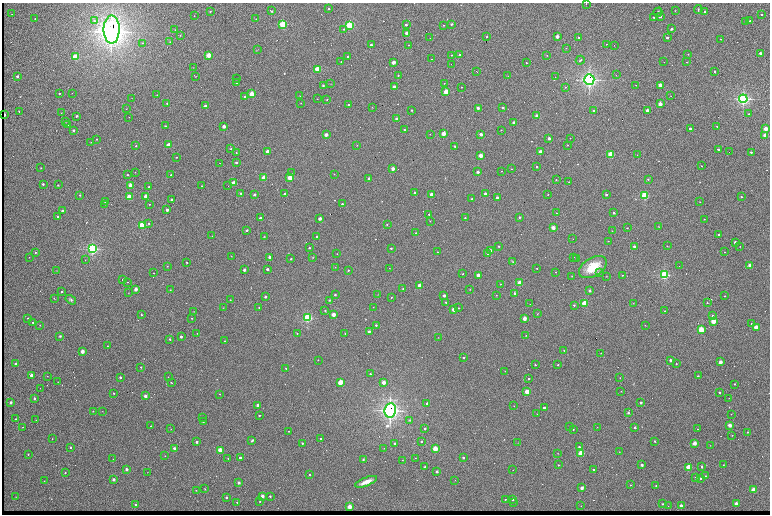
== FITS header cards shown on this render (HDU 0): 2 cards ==
NAXIS1  =                 1536 /fastest changing axis
NAXIS2  =                 1024 /next to fastest changing axis

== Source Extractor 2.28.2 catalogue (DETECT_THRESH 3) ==
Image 1536 x 1024 px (HDU 0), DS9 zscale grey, zoomed out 1/2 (1 PNG px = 2 x 2 image px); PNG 772 x 516 px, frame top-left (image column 1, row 1023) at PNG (2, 3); each listed source drawn as its Kron ellipse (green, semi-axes under 4 px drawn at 4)
Background 753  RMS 29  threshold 88.4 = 3 sigma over >= 5 px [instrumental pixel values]
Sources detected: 566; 95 cannot appear on this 1/2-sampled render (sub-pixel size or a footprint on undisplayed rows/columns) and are neither listed nor drawn; the other 471 listed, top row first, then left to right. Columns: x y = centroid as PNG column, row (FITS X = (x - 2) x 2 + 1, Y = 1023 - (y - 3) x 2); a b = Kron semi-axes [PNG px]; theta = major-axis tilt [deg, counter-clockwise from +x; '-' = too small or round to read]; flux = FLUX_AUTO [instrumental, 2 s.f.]
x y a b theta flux
586 4 2 1 - 7.4e+03
329 9 2 2 - 1.1e+04
698 10 4 2 - 5.4e+03
210 11 3 3 - 5.6e+03
271 11 3 2 - 1.7e+04
675 11 2 1 - 1.5e+03
705 11 2 2 - 1.4e+04
658 12 5 2 - 6.1e+03
12 14 2 1 - 1.3e+03
761 14 2 2 - 1.1e+04
194 16 2 2 - 2.3e+03
660 16 2 2 - 4.7e+04
654 17 3 2 - 5.9e+03
35 19 2 2 - 4.4e+03
256 19 2 1 - 1.9e+03
94 21 4 3 - 1.2e+04
750 21 2 2 - 1.0e+04
745 22 2 2 - 2.4e+03
283 24 3 3 - 7.7e+05
452 24 2 2 - 1.9e+04
349 25 3 3 - 7.5e+05
406 25 2 2 - 2.5e+04
444 25 2 2 - 5.5e+03
112 29 14 8 90 8.3e+06
344 29 2 2 - 1.1e+04
672 29 2 2 - 2.2e+04
175 30 3 2 - 2.8e+03
407 33 2 2 - 1.2e+05
180 35 3 2 - 2.7e+03
487 36 2 2 - 4.8e+03
557 37 2 2 - 9.7e+04
579 37 2 2 - 1.1e+04
430 38 2 1 - 1.3e+03
667 38 2 2 - 2.6e+04
721 39 2 1 - 3.0e+03
170 42 2 2 - 2.6e+03
142 43 3 3 - 5.6e+03
606 44 2 1 - 4.7e+03
371 45 2 2 - 3.3e+04
408 45 2 2 - 5.6e+03
614 45 2 1 - 4.8e+03
566 48 2 2 - 1.8e+03
257 49 4 1 - 2.5e+03
760 53 2 2 - 7.2e+04
688 54 2 2 - 2.5e+03
208 55 2 2 - 3.6e+05
452 55 2 2 - 9.1e+03
460 55 2 2 - 2.9e+04
547 55 2 2 - 4.2e+03
75 57 3 2 - 5.8e+05
348 57 2 2 - 2.7e+04
431 59 2 1 - 4.1e+03
580 60 4 3 - 7.2e+03
341 61 2 1 - 2.8e+03
393 62 2 2 - 1.4e+05
664 62 2 1 - 1.9e+03
687 62 2 2 - 2.6e+03
526 63 2 2 - 4.9e+03
451 64 2 1 - 6.0e+03
193 67 2 2 - 1.4e+03
317 69 2 2 - 4.5e+05
477 72 2 1 - 2.7e+03
715 72 2 2 - 1.2e+04
398 75 2 2 - 6.4e+03
616 75 2 1 - 3.5e+03
17 76 2 2 - 2.9e+04
196 76 2 2 - 2.6e+03
508 76 2 1 - 1.4e+03
555 77 2 1 - 4.1e+03
237 79 2 1 - 3.2e+03
589 79 5 5 - 2.3e+06
237 82 2 2 - 1.3e+04
444 83 2 2 - 4.7e+03
330 84 3 2 - 2.0e+03
323 85 2 2 - 7.0e+03
636 85 2 1 - 2.6e+03
660 85 2 2 - 1.5e+05
394 87 2 2 - 8.4e+04
462 87 2 2 - 3.5e+03
565 87 2 2 - 3.4e+03
446 92 2 2 - 4.1e+05
72 93 2 1 - 1.3e+03
59 94 2 2 - 5.3e+03
252 94 2 2 - 3.5e+05
157 95 2 2 - 4.7e+03
245 96 2 2 - 9.4e+03
300 96 2 1 - 1.6e+03
671 96 2 1 - 2.4e+03
131 98 2 1 - 1.1e+03
317 99 2 2 - 3.3e+03
327 99 2 2 - 7.6e+03
743 99 4 4 - 1.6e+06
167 103 2 2 - 5.5e+03
301 103 2 2 - 2.3e+03
348 104 2 2 - 1.2e+04
660 104 2 2 - 1.6e+05
205 106 2 2 - 7.0e+04
372 107 3 2 - 2.9e+03
478 108 2 2 - 4.2e+04
503 108 2 2 - 2.0e+04
126 109 2 1 - 2.4e+03
412 110 2 2 - 1.1e+04
594 110 2 2 - 1.8e+04
647 110 2 2 - 9.7e+04
19 111 2 2 - 5.8e+03
61 113 2 1 - 1.5e+03
749 114 2 2 - 5.3e+03
4 115 2 2 - 6.2e+04
76 116 2 2 - 2.0e+04
537 116 2 2 - 1.3e+05
129 117 2 1 - 1.8e+03
397 119 2 2 - 1.0e+05
65 121 2 2 - 9.3e+03
514 123 2 2 - 8.4e+04
68 125 2 2 - 1.9e+03
165 126 2 2 - 9.7e+03
224 126 2 2 - 1.0e+05
717 126 2 2 - 4.4e+03
690 129 2 2 - 2.6e+04
766 129 2 2 - 2.4e+05
73 130 2 2 - 2.6e+04
404 130 2 2 - 5.8e+03
501 130 2 1 - 4.4e+03
430 134 2 2 - 2.3e+03
443 134 2 2 - 2.8e+05
481 134 2 2 - 9.7e+04
326 135 2 2 - 1.1e+05
765 135 2 2 - 1.8e+05
549 138 2 2 - 6.1e+04
570 138 2 1 - 2.1e+03
97 139 2 2 - 8.1e+03
91 142 2 1 - 2.3e+03
169 145 2 2 - 2.1e+05
357 145 3 2 - 2.0e+03
568 145 2 2 - 2.9e+03
136 146 2 2 - 1.1e+04
455 146 2 2 - 1.1e+04
231 149 2 2 - 4.8e+03
718 149 2 2 - 2.6e+04
267 151 2 2 - 1.0e+05
540 151 2 2 - 7.5e+04
729 152 2 1 - 9.5e+03
751 152 2 2 - 1.5e+04
236 153 2 1 - 2.9e+03
610 154 2 2 - 5.5e+05
481 155 2 2 - 1.4e+05
637 155 2 2 - 1.6e+03
176 157 2 2 - 5.7e+03
236 162 2 2 - 1.9e+04
220 163 2 1 - 1.8e+03
701 166 2 2 - 5.5e+03
537 167 2 2 - 1.2e+04
41 168 2 2 - 5.2e+03
393 169 2 2 - 1.1e+05
512 169 2 2 - 3.1e+03
501 171 2 1 - 1.7e+03
135 172 2 2 - 1.7e+03
478 172 2 2 - 5.7e+04
291 173 3 2 - 2.0e+03
334 174 2 2 - 1.6e+03
127 175 2 2 - 7.7e+03
171 175 2 2 - 7.6e+03
264 178 2 2 - 3.5e+05
290 178 2 2 - 3.0e+05
369 178 2 2 - 2.4e+04
648 179 2 2 - 8.2e+03
556 180 2 2 - 5.6e+03
569 182 2 2 - 2.9e+03
234 183 2 2 - 2.3e+05
43 184 2 2 - 2.0e+04
58 185 2 2 - 9.3e+03
130 186 2 2 - 2.4e+05
202 186 2 2 - 3.5e+03
228 186 2 1 - 1.2e+04
149 187 2 2 - 7.0e+03
241 193 2 2 - 1.2e+04
415 193 2 2 - 4.0e+04
285 194 2 2 - 2.3e+04
485 194 2 2 - 5.0e+04
548 194 2 2 - 4.0e+03
80 195 2 2 - 1.1e+04
254 195 2 2 - 3.5e+04
432 195 2 2 - 1.2e+05
606 195 2 2 - 2.3e+04
146 196 2 2 - 1.6e+05
644 196 3 3 - 7.8e+05
129 197 2 2 - 3.6e+05
741 197 2 2 - 8.5e+03
497 198 2 2 - 3.0e+04
472 199 2 2 - 1.4e+04
172 200 2 2 - 6.6e+04
105 202 2 2 - 1.4e+04
700 202 3 2 - 2.8e+03
104 204 2 1 - 2.4e+03
149 204 2 2 - 4.6e+03
342 204 2 2 - 1.0e+04
167 210 2 2 - 4.6e+04
62 211 2 2 - 3.5e+04
614 212 2 2 - 2.4e+04
557 213 2 2 - 4.6e+03
429 214 2 2 - 9.8e+03
58 216 2 2 - 1.3e+04
519 217 2 2 - 1.4e+04
260 218 2 2 - 3.3e+04
465 218 2 2 - 6.2e+03
320 219 2 2 - 7.5e+04
704 219 2 1 - 1.9e+03
430 221 2 2 - 3.1e+03
149 223 2 2 - 9.9e+03
387 224 2 2 - 6.8e+03
142 225 3 3 - 7.0e+05
658 227 2 2 - 2.5e+03
553 228 2 2 - 1.6e+05
627 228 2 2 - 5.0e+03
247 230 2 2 - 1.6e+04
612 231 2 2 - 3.7e+03
416 233 2 2 - 3.4e+03
719 234 2 2 - 1.6e+04
212 236 2 2 - 1.8e+03
317 236 2 2 - 1.4e+04
264 237 3 2 - 3.2e+03
573 239 2 1 - 1.7e+03
608 241 2 1 - 2.9e+03
735 242 2 2 - 4.9e+04
499 246 2 2 - 8.7e+03
634 246 2 2 - 4.2e+04
667 246 2 2 - 4.8e+03
740 246 2 1 - 2.6e+03
309 248 2 2 - 9.0e+03
391 248 2 2 - 9.3e+03
92 249 4 3 - 1.4e+06
490 251 2 2 - 6.1e+04
35 252 2 2 - 8.7e+03
438 252 2 2 - 2.7e+03
725 252 2 2 - 5.0e+03
488 253 2 2 - 1.6e+04
337 254 2 1 - 2.6e+03
231 256 2 2 - 1.6e+03
29 257 2 2 - 2.0e+03
269 257 2 2 - 3.4e+04
313 257 3 2 - 3.5e+03
574 257 2 2 - 2.4e+03
577 258 2 2 - 5.0e+03
291 259 2 2 - 9.7e+03
85 260 2 2 - 3.9e+03
187 262 2 2 - 9.5e+03
513 262 4 3 - 6.3e+03
750 265 2 2 - 2.5e+05
167 266 2 1 - 3.2e+03
679 266 2 1 - 1.2e+03
335 267 2 2 - 2.6e+03
593 267 15 9 32 1.5e+05
389 268 2 1 - 2.1e+03
537 268 2 1 - 2.7e+03
267 269 2 2 - 3.3e+04
57 270 2 2 - 1.5e+03
244 270 2 2 - 4.4e+04
348 270 2 2 - 6.2e+03
556 272 2 2 - 2.2e+03
153 273 2 1 - 3.1e+03
599 273 2 2 - 9.4e+03
463 274 2 2 - 3.7e+03
478 275 2 2 - 6.9e+04
622 275 2 2 - 4.1e+03
664 275 3 3 - 9.8e+05
572 276 2 1 - 2.3e+03
607 276 2 1 - 1.6e+03
123 280 2 2 - 1.9e+04
128 282 2 2 - 2.4e+03
520 283 2 2 - 3.7e+05
500 284 2 1 - 2.0e+03
420 286 2 2 - 2.6e+05
403 288 2 2 - 3.5e+03
136 289 2 2 - 8.4e+04
470 289 2 2 - 2.6e+03
170 290 3 3 - 3.9e+03
62 291 2 2 - 9.1e+03
590 291 2 2 - 4.0e+04
128 293 3 2 - 1.7e+03
515 293 2 2 - 3.8e+04
335 295 2 2 - 1.3e+04
378 295 2 1 - 1.5e+03
496 295 2 2 - 3.2e+03
444 296 2 2 - 5.4e+04
725 296 2 2 - 5.4e+03
265 297 2 2 - 3.4e+04
391 297 2 2 - 5.3e+03
54 298 4 2 - 3.8e+03
71 300 6 3 -33 1.3e+04
230 300 2 2 - 5.2e+03
329 300 4 3 - 5.8e+03
446 302 2 2 - 8.6e+03
585 303 2 2 - 5.4e+05
633 303 2 2 - 1.7e+03
707 303 2 2 - 6.9e+03
530 304 2 1 - 1.8e+03
574 305 2 2 - 1.2e+04
373 307 2 1 - 2.7e+03
223 308 2 2 - 2.0e+03
259 308 2 2 - 4.8e+03
458 308 2 2 - 3.3e+03
454 309 2 2 - 1.1e+05
194 311 2 2 - 1.8e+03
325 311 3 3 - 4.2e+03
665 311 2 1 - 3.8e+03
333 314 2 2 - 1.6e+05
537 314 2 2 - 2.8e+03
141 315 2 2 - 7.3e+03
712 316 2 2 - 2.5e+04
28 318 2 2 - 4.7e+03
192 318 2 2 - 4.8e+03
307 318 3 3 - 9.9e+05
524 318 2 2 - 1.4e+05
713 321 2 2 - 3.4e+05
33 322 2 2 - 7.6e+03
751 324 3 2 - 3.7e+03
40 325 2 2 - 3.5e+03
376 325 2 2 - 1.1e+04
645 325 2 1 - 2.7e+03
756 327 2 2 - 3.5e+05
701 330 3 2 - 5.4e+05
369 331 2 2 - 2.5e+04
197 333 2 2 - 4.3e+03
297 334 2 2 - 5.4e+03
345 334 2 1 - 3.3e+03
526 335 2 1 - 2.7e+03
60 336 3 3 - 7.5e+03
181 337 2 2 - 2.7e+04
438 337 2 1 - 1.5e+03
170 339 2 2 - 1.1e+04
224 341 2 2 - 2.9e+03
107 346 2 2 - 3.6e+03
564 350 2 2 - 4.2e+03
82 351 2 2 - 1.6e+05
601 353 2 1 - 3.4e+03
464 358 2 2 - 1.0e+04
318 360 2 1 - 3.3e+03
670 360 2 2 - 4.5e+04
720 362 2 2 - 1.6e+05
15 364 2 2 - 2.0e+04
676 364 2 2 - 6.3e+03
535 365 2 2 - 6.5e+03
558 365 2 2 - 8.2e+03
141 367 2 2 - 8.1e+03
286 368 2 2 - 5.5e+03
505 371 2 1 - 1.3e+03
370 374 2 2 - 8.7e+03
31 375 2 2 - 8.5e+04
47 376 2 1 - 2.4e+03
698 376 2 2 - 1.1e+04
120 377 2 2 - 2.5e+04
168 377 2 2 - 4.9e+03
620 378 2 1 - 2.5e+03
529 379 2 2 - 1.3e+04
58 382 2 1 - 1.8e+03
340 382 2 2 - 3.6e+05
384 382 2 2 - 1.5e+05
171 383 2 1 - 6.4e+03
735 384 2 2 - 1.3e+04
40 388 2 1 - 3.2e+03
621 391 2 1 - 1.8e+03
527 392 2 2 - 3.9e+05
719 392 2 2 - 1.8e+04
114 393 2 2 - 1.1e+04
219 394 2 2 - 4.3e+03
145 396 2 2 - 9.5e+04
34 398 2 2 - 2.6e+04
729 398 2 1 - 2.7e+03
11 402 2 2 - 4.3e+04
641 403 2 2 - 3.9e+04
427 404 2 2 - 3.8e+04
258 405 2 2 - 6.4e+04
514 406 2 1 - 2.1e+03
544 408 2 2 - 2.7e+04
390 410 7 5 81 3.1e+06
93 411 2 2 - 6.7e+03
102 411 2 1 - 2.0e+03
628 413 2 2 - 1.8e+04
537 414 2 2 - 2.1e+03
731 414 2 1 - 4.8e+03
259 415 2 2 - 8.6e+03
202 417 2 2 - 4.0e+03
16 419 2 2 - 8.1e+03
36 420 2 2 - 2.2e+03
409 420 4 4 - 5.8e+03
203 422 2 2 - 5.7e+03
730 425 2 2 - 1.8e+05
151 426 2 1 - 3.4e+03
23 427 2 1 - 2.2e+03
570 427 2 2 - 1.5e+04
597 427 2 1 - 1.9e+03
635 427 2 2 - 3.6e+04
171 429 2 2 - 2.7e+03
425 429 2 2 - 1.8e+04
573 429 2 2 - 8.0e+03
698 429 2 1 - 2.6e+03
289 431 2 2 - 3.9e+03
748 432 2 2 - 4.3e+03
732 435 2 2 - 2.9e+03
52 439 2 2 - 3.6e+03
321 439 2 2 - 8.2e+03
252 440 3 2 - 8.0e+03
421 441 3 2 - 8.4e+03
655 441 2 2 - 1.1e+04
197 442 2 2 - 4.7e+04
302 443 2 2 - 7.2e+03
395 443 2 2 - 1.4e+04
518 443 2 2 - 1.8e+03
695 443 2 2 - 1.9e+05
710 445 2 2 - 1.5e+03
70 447 2 2 - 1.6e+04
579 447 2 2 - 1.3e+04
174 448 2 2 - 3.4e+04
384 448 2 1 - 2.0e+03
435 448 2 2 - 3.7e+05
220 450 2 2 - 3.1e+05
619 452 2 2 - 2.2e+03
558 453 2 2 - 2.0e+03
581 453 2 2 - 4.7e+05
28 454 2 2 - 9.1e+03
165 456 2 2 - 1.9e+03
228 458 2 1 - 3.3e+03
240 458 2 2 - 3.1e+04
415 458 2 1 - 1.5e+03
463 458 2 2 - 2.2e+04
113 459 2 2 - 1.7e+03
363 460 3 2 - 7.9e+03
402 460 2 2 - 2.1e+03
558 465 2 2 - 6.3e+03
642 465 2 2 - 5.3e+04
723 465 2 2 - 4.3e+03
702 466 2 2 - 1.9e+04
425 467 2 2 - 1.5e+04
689 467 2 2 - 4.2e+05
126 469 2 2 - 5.2e+04
593 469 2 2 - 6.7e+03
513 470 2 1 - 2.0e+03
437 471 2 2 - 3.9e+04
147 472 2 1 - 1.1e+03
65 473 2 2 - 8.1e+03
310 474 2 2 - 7.8e+03
706 476 2 2 - 1.4e+04
696 477 2 2 - 9.1e+03
700 478 2 2 - 1.9e+04
114 479 2 2 - 5.4e+04
455 480 2 2 - 1.9e+03
44 481 2 2 - 4.2e+03
366 482 11 3 22 5.1e+04
239 483 2 2 - 3.6e+04
630 485 3 2 - 3.1e+03
656 486 2 2 - 7.5e+03
582 488 3 3 - 2.2e+04
205 489 2 1 - 3.7e+03
196 490 2 2 - 2.2e+03
754 490 2 2 - 4.1e+05
262 496 2 2 - 8.2e+04
270 496 2 2 - 1.4e+04
16 497 2 1 - 1.5e+03
227 497 2 2 - 2.9e+04
505 499 2 2 - 6.0e+03
513 500 2 2 - 1.3e+04
260 501 2 2 - 4.6e+03
237 502 2 2 - 6.4e+03
513 503 2 1 - 4.6e+03
736 503 2 2 - 7.7e+04
663 504 2 2 - 1.5e+04
135 505 2 2 - 1.4e+04
581 506 2 2 - 3.0e+03
668 506 2 1 - 1.9e+03
681 506 2 2 - 1.0e+05
349 507 2 2 - 2.6e+05
At the frame edge (FLAGS 8, measured only in part): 1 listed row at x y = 586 4
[95 sub-pixel or undisplayed-footprint detections neither listed nor drawn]